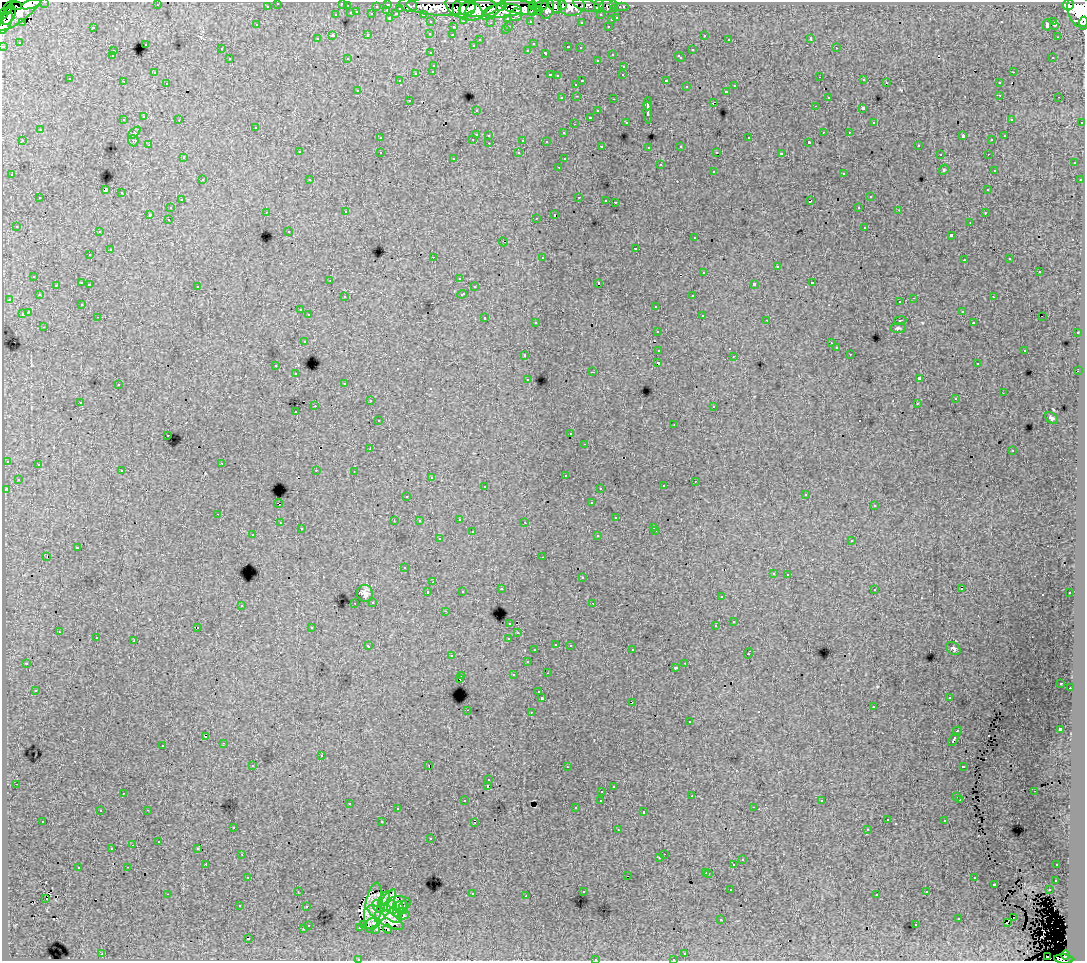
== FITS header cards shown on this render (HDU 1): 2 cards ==
NAXIS1  =                 1083
NAXIS2  =                  959

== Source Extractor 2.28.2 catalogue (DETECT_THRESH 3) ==
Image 1083 x 959 px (HDU 1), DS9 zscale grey, 1 PNG px = 1 image px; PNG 1087 x 963 px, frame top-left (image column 1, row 959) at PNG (2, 2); each listed source drawn as its Kron ellipse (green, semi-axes under 4 px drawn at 4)
Background 195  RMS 1.5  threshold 4.5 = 3 sigma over >= 5 px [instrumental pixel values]
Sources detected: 537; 3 with non-positive FLUX_AUTO (blend fragments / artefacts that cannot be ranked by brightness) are neither listed nor drawn; of the other 534, the 500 brightest by FLUX_AUTO listed and drawn (34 fainter detections omitted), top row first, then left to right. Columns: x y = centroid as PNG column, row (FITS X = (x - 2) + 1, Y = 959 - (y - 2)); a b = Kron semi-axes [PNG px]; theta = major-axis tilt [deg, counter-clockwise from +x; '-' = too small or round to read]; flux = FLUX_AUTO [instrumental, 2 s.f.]
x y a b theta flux
45 2 3 2 - 4400
278 3 3 3 - 2900
342 3 3 3 - 620
31 4 10 3 17 51000
388 4 3 3 - 6200
614 4 3 3 - 7700
157 5 2 2 - 100
408 5 9 6 -17 22000
533 5 4 4 - 33000
562 5 5 4 - 14000
587 5 14 6 -16 20000
1068 5 6 5 - 100000
16 6 6 3 -2 23000
267 6 3 3 - 2100
347 6 3 3 - 1200
376 6 3 2 - 1300
441 6 35 9 -2 320000
540 6 8 4 13 81000
555 6 8 5 -54 69000
571 6 13 10 3 91000
599 6 7 4 90 9100
608 6 9 6 11 14000
501 7 5 3 - 62000
520 7 20 7 -9 240000
622 7 6 3 0 4100
400 8 3 3 - 1100
457 8 7 3 85 50000
464 8 19 10 -21 210000
471 8 8 4 62 170000
478 8 19 8 6 360000
547 8 10 7 77 72000
20 9 31 10 39 250000
615 9 3 3 - 7200
387 10 3 2 - 300
494 10 15 4 34 120000
538 10 4 3 - 75000
1079 10 17 11 -74 510000
5 11 11 4 53 41000
503 11 19 6 5 310000
532 11 5 4 - 48000
357 12 3 2 - 510
351 13 3 3 - 1300
372 14 3 3 - 1700
396 14 4 3 - 1100
423 14 3 2 - 2300
336 15 3 3 - 440
516 15 7 6 - 35000
601 15 3 3 - 2100
9 16 10 5 61 170000
390 18 3 3 - 1300
508 18 3 3 - 1400
617 18 3 3 - 760
611 20 3 3 - 610
464 21 3 2 - 410
530 21 3 3 - 1800
1054 21 3 3 - 1800
431 22 3 3 - 2400
581 22 3 2 - 120
5 23 12 5 64 250000
23 23 3 3 - 150
490 23 3 3 - 140
1084 23 6 3 86 22000
256 25 3 3 - 200
1047 25 6 4 -85 490
1054 25 3 2 - 200
509 26 3 2 - 350
608 26 3 2 - 510
93 27 3 2 - 900
453 27 3 3 - 460
505 30 3 3 - 280
430 34 3 3 - 300
368 35 3 3 - 590
452 35 3 3 - 210
704 35 3 3 - 260
333 36 3 3 - 1900
1057 37 2 2 - 160
811 38 3 3 - 17000
317 39 3 3 - 290
729 39 3 2 - 130
480 40 3 3 - 230
19 42 3 2 - 100
145 44 3 3 - 460
533 44 3 2 - 150
473 45 3 3 - 210
3 46 3 3 - 6100
568 47 3 3 - 390
580 48 3 2 - 220
836 48 3 2 - 330
221 49 3 3 - 210
528 50 3 3 - 200
692 50 3 3 - 500
113 51 3 2 - 380
431 53 3 3 - 270
546 53 4 3 - 620
612 54 3 3 - 500
112 56 3 3 - 170
680 57 6 3 -42 550
1053 57 3 2 - 170
347 58 3 3 - 110
230 59 3 3 - 410
597 60 3 2 - 330
434 65 3 3 - 450
624 66 3 2 - 430
433 71 3 3 - 230
154 72 3 2 - 160
1013 72 3 2 - 360
416 73 3 3 - 760
550 75 3 3 - 880
623 75 3 2 - 150
557 76 3 3 - 190
820 77 2 2 - 180
70 79 3 3 - 230
864 80 3 3 - 200
123 81 3 2 - 110
400 81 3 2 - 150
582 81 3 2 - 650
666 81 3 3 - 1500
167 83 3 2 - 200
886 83 3 2 - 170
999 83 3 3 - 410
576 84 3 3 - 230
735 86 3 3 - 280
686 87 3 3 - 420
358 90 3 3 - 600
727 91 3 3 - 490
1000 95 3 2 - 350
577 96 3 2 - 290
828 97 3 3 - 280
1059 97 3 2 - 150
562 98 3 3 - 350
614 99 3 2 - 560
409 100 3 2 - 400
713 103 4 2 - 450
648 104 6 2 86 3000
815 106 3 2 - 110
863 108 3 3 - 1400
476 110 3 2 - 180
598 111 3 3 - 340
648 112 11 3 -87 3400
144 117 3 3 - 390
590 117 3 3 - 1600
1011 119 3 2 - 230
123 120 3 3 - 280
179 120 3 2 - 230
626 122 3 3 - 220
874 122 4 3 - 180
1082 122 3 2 - 890
574 124 2 2 - 94
256 127 3 3 - 420
40 130 3 3 - 430
823 132 2 2 - 100
849 132 3 2 - 210
134 133 8 4 44 180
564 133 3 3 - 280
476 134 3 3 - 1200
489 135 3 3 - 290
963 136 4 2 - 630
1004 136 3 3 - 160
380 138 3 2 - 170
749 138 3 3 - 550
473 139 3 2 - 280
523 140 3 3 - 1000
992 140 3 2 - 120
22 141 3 2 - 470
133 141 6 5 - 190
546 141 3 3 - 180
809 142 3 3 - 140
489 143 3 2 - 320
149 145 3 3 - 190
918 145 3 3 - 280
602 146 3 2 - 220
681 146 3 3 - 350
649 147 3 3 - 210
299 152 3 3 - 410
380 152 3 2 - 330
717 152 3 2 - 170
519 153 3 3 - 190
781 154 4 3 - 2500
940 154 3 2 - 110
988 154 3 2 - 140
183 158 3 3 - 220
454 158 3 3 - 240
564 159 3 3 - 250
1074 163 3 3 - 310
660 165 3 3 - 600
559 167 3 2 - 240
944 170 5 4 - 130
994 170 3 3 - 200
713 171 3 3 - 440
844 173 3 3 - 690
12 175 3 3 - 340
202 180 3 3 - 340
310 180 3 3 - 290
1080 180 3 3 - 300
106 190 3 3 - 9400
988 190 3 3 - 220
122 193 3 3 - 660
579 197 3 2 - 630
870 197 3 3 - 420
40 198 3 3 - 400
181 200 3 2 - 220
606 200 3 2 - 240
810 201 4 3 - 760
615 202 3 2 - 670
859 207 3 3 - 360
170 208 3 3 - 300
899 210 3 3 - 110
266 212 3 2 - 270
346 212 3 3 - 280
985 213 3 2 - 240
150 214 3 3 - 1500
554 215 3 3 - 1200
536 218 3 2 - 95
168 219 3 2 - 350
970 222 3 2 - 210
16 226 3 3 - 190
865 227 3 3 - 500
289 231 3 2 - 120
99 232 3 2 - 250
951 235 3 3 - 1600
695 238 3 3 - 270
503 242 4 2 - 140
636 248 3 3 - 830
110 250 3 3 - 800
90 255 3 2 - 300
433 257 3 2 - 1700
542 257 3 3 - 520
1010 259 3 3 - 200
964 260 3 2 - 170
777 267 3 3 - 1100
704 272 3 3 - 570
1039 272 3 3 - 700
34 276 3 3 - 310
459 278 3 3 - 230
330 280 3 2 - 110
82 283 3 3 - 1100
599 283 3 3 - 2100
812 283 3 3 - 690
89 284 3 2 - 430
754 284 4 3 - 2200
56 285 3 2 - 240
197 286 3 3 - 500
474 287 3 3 - 290
462 294 5 3 - 630
39 295 3 3 - 270
693 295 3 2 - 330
345 297 3 3 - 190
993 297 3 2 - 320
914 298 3 2 - 620
9 299 3 3 - 150
900 302 3 2 - 170
82 304 3 2 - 150
656 306 3 3 - 410
300 310 3 3 - 240
962 311 3 2 - 260
28 312 4 3 - 1900
22 314 4 3 - 800
309 315 3 3 - 330
702 315 3 2 - 270
98 317 3 2 - 200
1042 317 2 2 - 94
485 318 3 3 - 500
767 320 3 2 - 160
900 320 6 3 10 100
536 322 3 3 - 270
973 323 3 3 - 190
44 327 3 2 - 190
898 328 8 5 1 210
657 331 3 3 - 330
1077 333 3 2 - 380
304 341 3 3 - 320
831 343 3 3 - 100
836 348 3 3 - 250
659 350 4 3 - 1300
1025 350 3 2 - 620
850 354 3 2 - 140
525 355 3 3 - 530
734 356 3 2 - 120
658 363 4 3 - 2600
977 364 3 2 - 160
276 366 3 3 - 480
1078 371 2 2 - 220
593 372 3 2 - 570
296 374 3 3 - 270
528 379 3 2 - 110
919 379 4 3 - 3000
345 383 3 3 - 210
118 385 3 2 - 330
1003 393 2 2 - 100
955 399 3 3 - 210
370 401 3 2 - 370
80 402 3 3 - 310
917 404 3 3 - 93
315 406 3 2 - 890
714 406 3 2 - 220
296 412 3 2 - 130
1052 418 7 5 -35 200
378 421 3 3 - 230
674 424 2 2 - 120
571 434 3 3 - 240
168 435 3 2 - 280
585 444 3 2 - 230
370 449 3 3 - 180
1012 451 3 3 - 240
7 461 3 3 - 370
222 463 2 2 - 250
38 464 3 3 - 430
316 470 3 2 - 430
122 471 3 3 - 360
354 471 3 2 - 110
565 475 3 2 - 250
431 477 4 3 - 210
18 479 3 3 - 220
695 481 3 2 - 200
485 486 3 2 - 350
663 486 3 3 - 340
600 488 3 2 - 190
6 489 3 2 - 160
806 494 3 2 - 110
407 496 3 3 - 160
591 503 3 3 - 290
278 504 4 2 - 530
874 506 3 3 - 160
218 514 3 2 - 210
616 518 3 3 - 350
459 519 3 3 - 540
394 521 3 2 - 98
419 521 3 3 - 210
525 522 3 2 - 200
280 523 3 3 - 290
654 527 3 3 - 190
301 529 3 2 - 170
656 531 3 2 - 350
472 532 3 3 - 670
253 535 3 2 - 170
598 536 3 3 - 430
439 539 3 3 - 330
852 541 3 3 - 280
77 548 4 3 - 1200
47 557 3 2 - 820
543 557 3 2 - 190
404 568 3 2 - 160
773 573 3 3 - 320
788 574 3 2 - 300
582 578 3 3 - 430
433 582 3 2 - 210
501 589 3 3 - 250
874 589 3 3 - 400
961 589 3 2 - 300
462 591 3 3 - 180
428 592 3 3 - 480
365 593 9 8 - 460
1070 593 3 3 - 340
721 597 3 3 - 300
373 602 3 3 - 340
355 603 2 2 - 240
593 603 3 2 - 140
241 605 3 3 - 410
445 611 3 2 - 160
734 621 3 3 - 1400
510 623 3 3 - 350
716 626 3 3 - 1600
197 627 3 2 - 550
312 627 3 3 - 340
59 632 3 2 - 240
518 633 3 2 - 200
96 638 3 2 - 280
508 638 3 2 - 210
134 641 3 3 - 930
556 644 3 2 - 240
570 645 3 2 - 370
368 646 4 3 - 360
953 649 8 5 -36 250
535 650 3 3 - 260
632 650 3 2 - 280
748 653 5 3 - 930
451 656 3 3 - 220
527 662 3 3 - 490
27 663 3 3 - 200
685 663 3 2 - 280
676 668 3 3 - 360
547 673 3 2 - 600
513 675 3 3 - 540
462 676 3 3 - 310
459 679 4 3 - 560
1061 683 3 2 - 150
1070 688 2 2 - 260
35 690 3 2 - 94
539 692 3 3 - 250
542 698 3 3 - 2400
949 698 3 3 - 220
632 702 3 2 - 320
873 707 3 2 - 180
467 710 2 2 - 420
531 712 3 2 - 490
689 722 3 3 - 500
1060 729 3 3 - 3200
957 731 5 3 - 1200
206 737 3 2 - 190
953 739 7 3 59 1600
224 743 3 2 - 410
163 745 3 3 - 400
321 756 3 2 - 520
253 765 3 3 - 210
429 766 3 2 - 2600
963 766 4 3 - 860
567 767 3 2 - 180
489 780 3 3 - 170
16 784 3 2 - 180
488 786 3 3 - 1200
613 786 3 3 - 230
602 791 3 2 - 350
1034 791 3 2 - 220
123 793 3 2 - 210
692 796 3 2 - 160
957 797 3 3 - 280
601 800 3 3 - 230
960 800 3 2 - 220
465 801 3 2 - 220
822 801 3 2 - 99
349 803 3 2 - 460
753 807 3 2 - 310
575 808 3 3 - 310
397 809 3 3 - 260
147 810 3 2 - 600
100 811 3 3 - 320
644 812 3 3 - 680
887 820 3 2 - 170
43 821 3 3 - 250
945 821 3 3 - 520
382 822 3 3 - 1400
475 822 3 2 - 110
233 827 3 2 - 260
867 829 3 3 - 150
618 830 3 2 - 210
431 838 3 3 - 290
159 842 3 3 - 280
133 845 3 2 - 100
112 848 3 2 - 96
198 848 3 3 - 240
242 854 3 2 - 280
664 854 2 2 - 190
660 858 3 3 - 260
742 860 3 3 - 390
206 864 2 2 - 300
734 865 3 3 - 1300
1057 865 3 2 - 220
128 867 3 2 - 300
78 868 3 3 - 610
706 872 3 3 - 560
709 873 3 3 - 630
627 876 3 2 - 180
248 877 3 2 - 430
974 878 3 3 - 360
1056 880 3 3 - 290
994 884 3 3 - 900
731 890 3 2 - 210
1049 890 3 2 - 350
298 891 3 2 - 110
583 891 3 3 - 190
927 892 3 3 - 270
167 894 3 2 - 1100
472 894 3 3 - 690
877 894 3 3 - 220
526 896 3 2 - 120
384 898 8 4 56 320
46 899 3 2 - 410
399 903 12 6 1 320
240 906 3 3 - 160
379 906 7 5 -44 350
385 906 18 6 60 700
306 907 3 3 - 530
392 907 7 5 -86 320
403 907 7 3 84 250
373 908 25 8 82 440
398 909 8 5 79 840
391 914 13 6 -36 170
404 915 6 3 17 150
385 918 21 7 -31 880
1013 918 2 2 - 300
721 919 3 2 - 150
959 919 3 3 - 470
1007 922 3 2 - 220
372 923 8 5 18 220
308 925 3 3 - 400
364 925 3 2 - 260
916 925 3 2 - 240
360 927 3 3 - 170
303 929 3 3 - 400
376 929 3 2 - 140
388 929 4 2 - 180
248 939 3 3 - 1400
685 953 3 3 - 230
102 954 3 2 - 480
1066 955 4 3 - 54000
1047 956 2 2 - 250
359 959 4 3 - 150
595 959 3 3 - 500
673 959 3 2 - 160
1064 959 9 4 -5 100000
At the frame edge (FLAGS 8, measured only in part): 11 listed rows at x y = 45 2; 278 3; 342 3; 1079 10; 5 23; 1084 23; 3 46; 359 959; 595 959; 673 959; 1064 959
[34 fainter detections neither listed nor drawn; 3 non-positive-flux detections neither listed nor drawn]